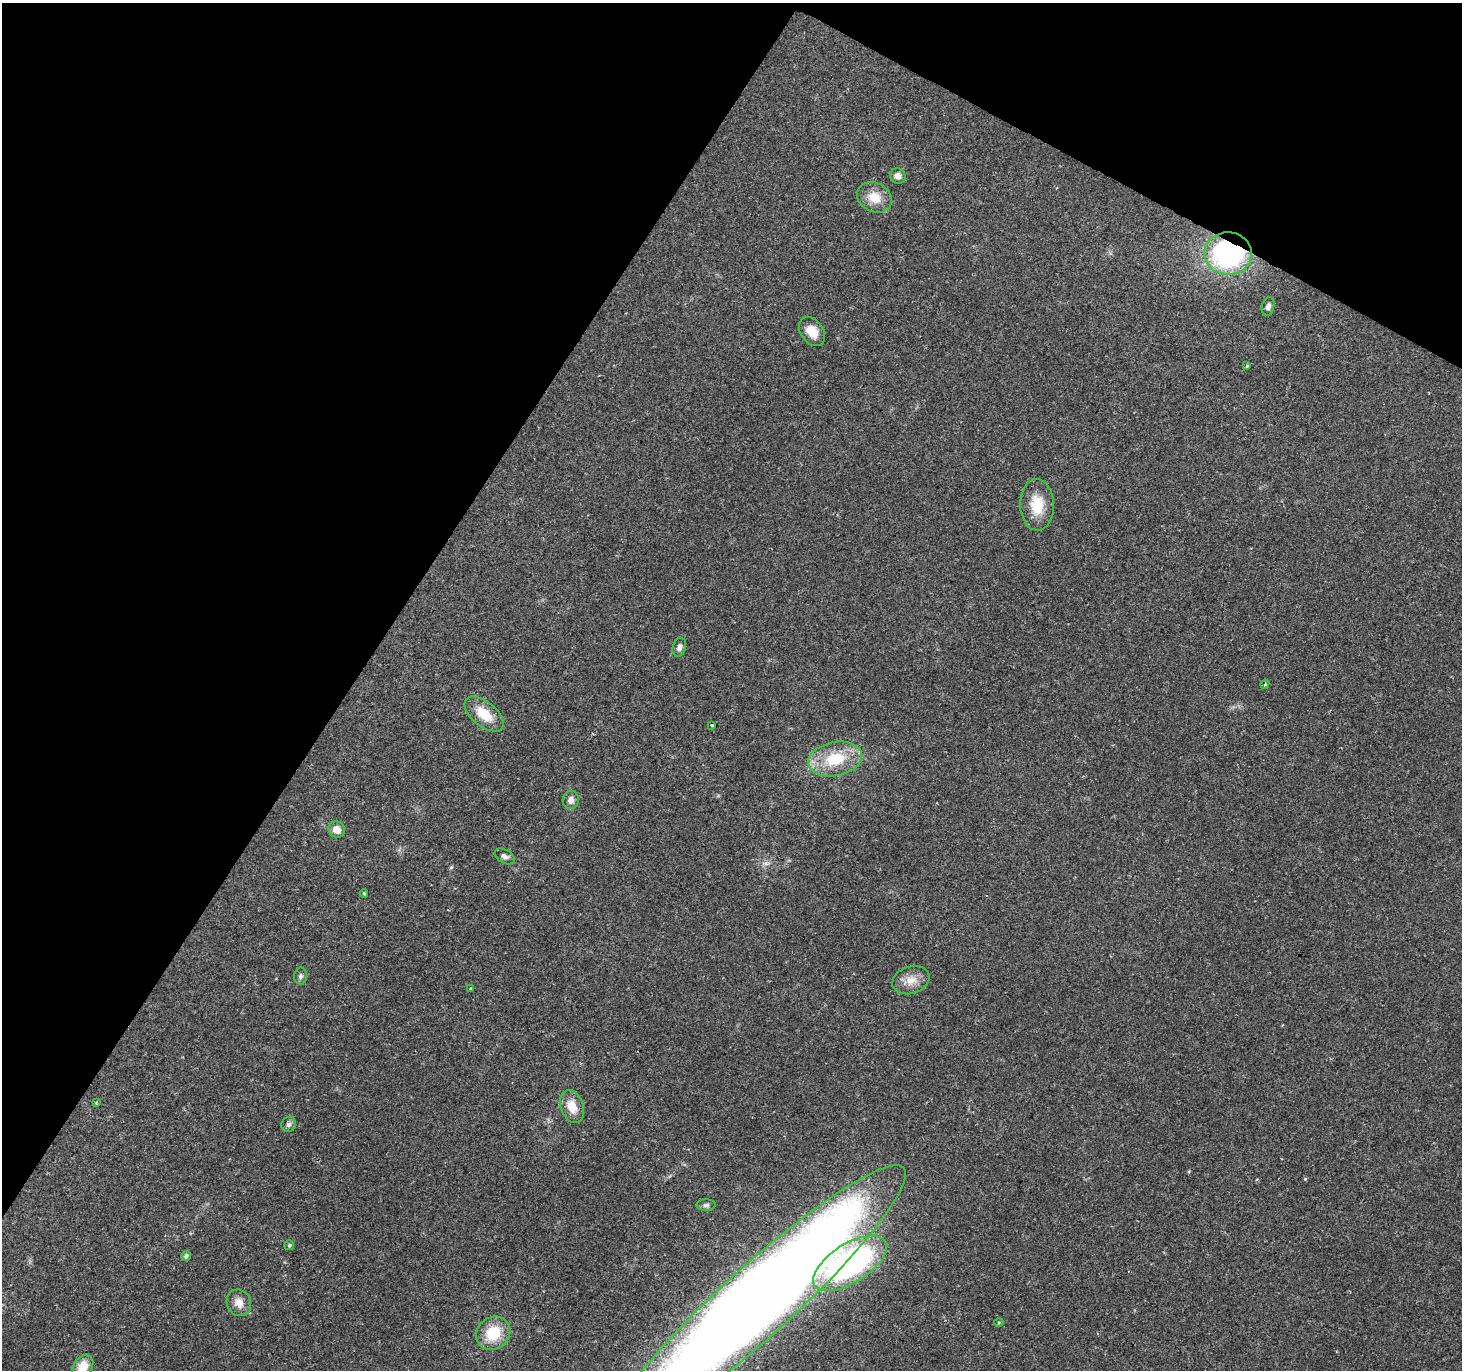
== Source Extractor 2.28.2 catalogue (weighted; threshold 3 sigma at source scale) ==
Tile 2 of 4 x 4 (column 2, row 1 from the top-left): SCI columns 1461-2920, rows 4296-5663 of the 5843 x 5920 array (HDU 1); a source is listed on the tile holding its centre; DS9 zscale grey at full resolution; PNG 1464 x 1372 px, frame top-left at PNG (2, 3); each listed source drawn as its Kron ellipse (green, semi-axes under 4 px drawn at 4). Shown black and unused: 30% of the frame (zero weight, under 2 of 3 exposures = <1% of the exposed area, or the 3 px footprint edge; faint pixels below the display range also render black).
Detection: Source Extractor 2.28.2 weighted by HDU 2 'WHT'; one run over the whole footprint, this tile lists its part. Background 0.0649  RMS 0.0047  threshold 0.0211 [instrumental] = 3 sigma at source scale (4.5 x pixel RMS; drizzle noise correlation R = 1.50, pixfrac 1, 0.0396/0.0396 arcsec/px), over >= 5 px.
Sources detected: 31; all 31 listed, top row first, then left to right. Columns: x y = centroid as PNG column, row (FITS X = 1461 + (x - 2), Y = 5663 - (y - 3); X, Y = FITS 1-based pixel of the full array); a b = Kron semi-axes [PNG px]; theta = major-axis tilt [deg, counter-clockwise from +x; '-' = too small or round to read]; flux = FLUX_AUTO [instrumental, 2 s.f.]
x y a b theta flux
898 176 8 7 - 2.6
874 197 18 14 -28 8.4
1228 254 24 21 -2 83
1268 307 9 6 74 1.6
812 331 16 11 -54 6.7
1247 366 3 3 - 1.1
1037 505 26 17 -88 12
679 647 10 6 74 1.8
1265 684 5 3 - 0.66
484 714 23 12 -39 11
712 725 3 3 - 1.2
835 759 27 17 11 20
571 800 9 8 - 2.9
337 829 8 8 - 4.1
505 856 11 6 -29 1.8
364 893 4 3 - 0.66
300 976 8 6 88 1.3
911 980 19 13 18 6
471 989 4 3 - 0.93
96 1103 4 3 - 0.67
572 1106 17 11 -72 7.6
288 1124 8 7 - 1.4
706 1205 9 5 1 1.2
289 1245 5 5 - 0.71
186 1256 5 4 - 1.2
850 1263 42 19 32 120
239 1303 13 12 - 4.8
756 1303 200 35 42 1300
999 1322 5 3 - 0.46
493 1333 18 15 38 16
83 1366 13 9 56 8
Overlapping masked pixels (flux is a lower limit): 2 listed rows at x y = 1228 254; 756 1303
Isophote crosses this tile's border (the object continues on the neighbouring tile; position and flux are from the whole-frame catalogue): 2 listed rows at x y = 756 1303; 83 1366